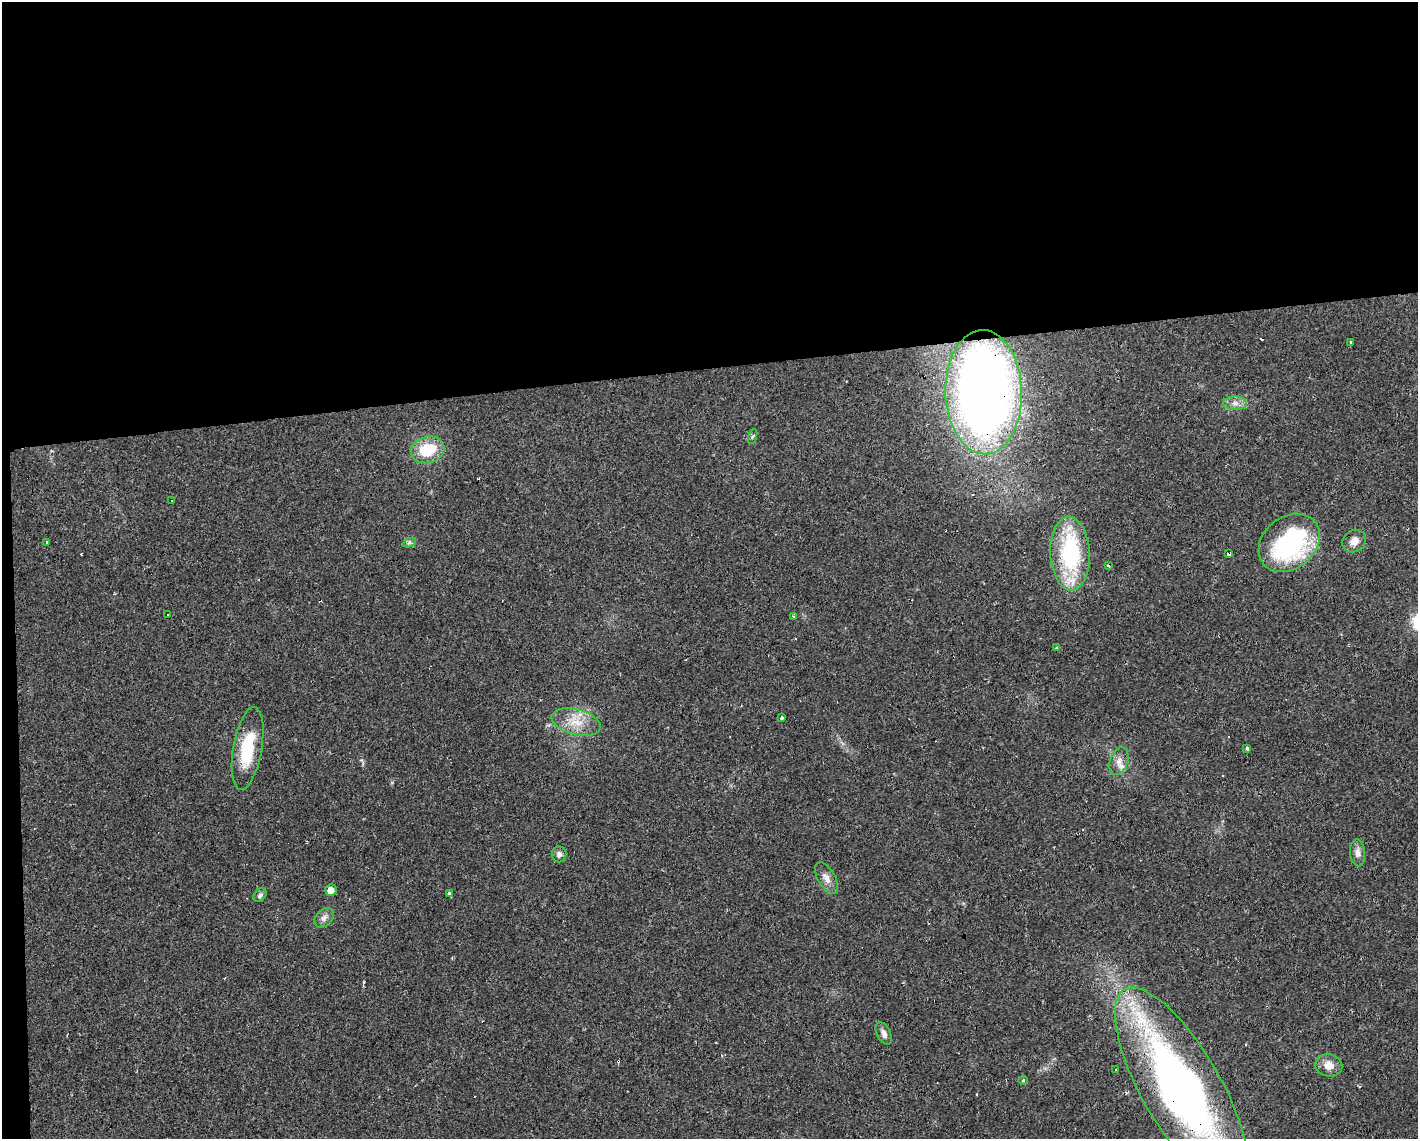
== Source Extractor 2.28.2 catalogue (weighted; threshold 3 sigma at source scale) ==
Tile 1 of 3 x 4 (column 1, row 1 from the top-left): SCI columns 47-1462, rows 3412-4548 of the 4298 x 4548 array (HDU 1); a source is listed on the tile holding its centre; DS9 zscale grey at full resolution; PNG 1420 x 1141 px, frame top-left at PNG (2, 2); each listed source drawn as its Kron ellipse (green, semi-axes under 4 px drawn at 4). Shown black and unused: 33% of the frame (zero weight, under 2 of 3 exposures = <1% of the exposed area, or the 3 px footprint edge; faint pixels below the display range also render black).
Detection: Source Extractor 2.28.2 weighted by HDU 2 'WHT'; one run over the whole footprint, this tile lists its part. Background 0.0253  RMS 0.0033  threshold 0.0147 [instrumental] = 3 sigma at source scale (4.5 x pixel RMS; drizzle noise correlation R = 1.50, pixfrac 1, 0.0396/0.0396 arcsec/px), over >= 5 px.
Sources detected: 50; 1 inside a brighter object's white glare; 15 cosmic-ray / hot-pixel residue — neither listed nor drawn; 1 inside a brighter listed object's ellipse — not listed separately; the other 33 listed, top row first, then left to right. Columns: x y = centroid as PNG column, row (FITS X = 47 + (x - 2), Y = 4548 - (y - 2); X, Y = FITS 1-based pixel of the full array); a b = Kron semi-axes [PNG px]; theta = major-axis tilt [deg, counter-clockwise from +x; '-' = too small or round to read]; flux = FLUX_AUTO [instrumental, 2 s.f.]
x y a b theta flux
1350 343 4 3 - 4
984 392 62 38 -88 300
1235 403 11 7 -1 1.9
752 436 8 3 71 0.45
428 450 17 13 15 12
172 500 3 2 - 0.51
1354 541 12 10 35 2.7
46 542 3 3 - 3
409 543 7 4 20 0.74
1289 543 33 26 40 45
1070 553 37 19 -87 35
1229 554 4 3 - 12
1109 566 3 2 - 0.48
167 615 3 3 - 0.66
794 616 3 3 - 0.39
1057 648 4 3 - 1.4
781 718 4 3 - 0.93
576 722 25 12 -15 6.5
248 748 42 14 80 16
1247 749 4 4 - 0.82
1119 761 14 8 71 2.4
1358 853 13 7 -85 1.9
559 854 8 7 - 1.3
827 878 17 8 -60 2.4
331 890 6 5 - 2.8
450 893 4 3 - 2.5
260 895 8 5 46 0.81
324 918 11 8 46 1.6
884 1033 12 6 -64 1.5
1329 1065 13 11 -13 3.3
1116 1070 3 3 - 2.2
1023 1080 4 4 - 0.33
1181 1089 114 39 -60 230
Overlapping masked pixels (flux is a lower limit): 4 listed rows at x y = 984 392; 1229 554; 450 893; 1181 1089
Isophote crosses this tile's border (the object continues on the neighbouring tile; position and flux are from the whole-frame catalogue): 1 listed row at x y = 1181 1089